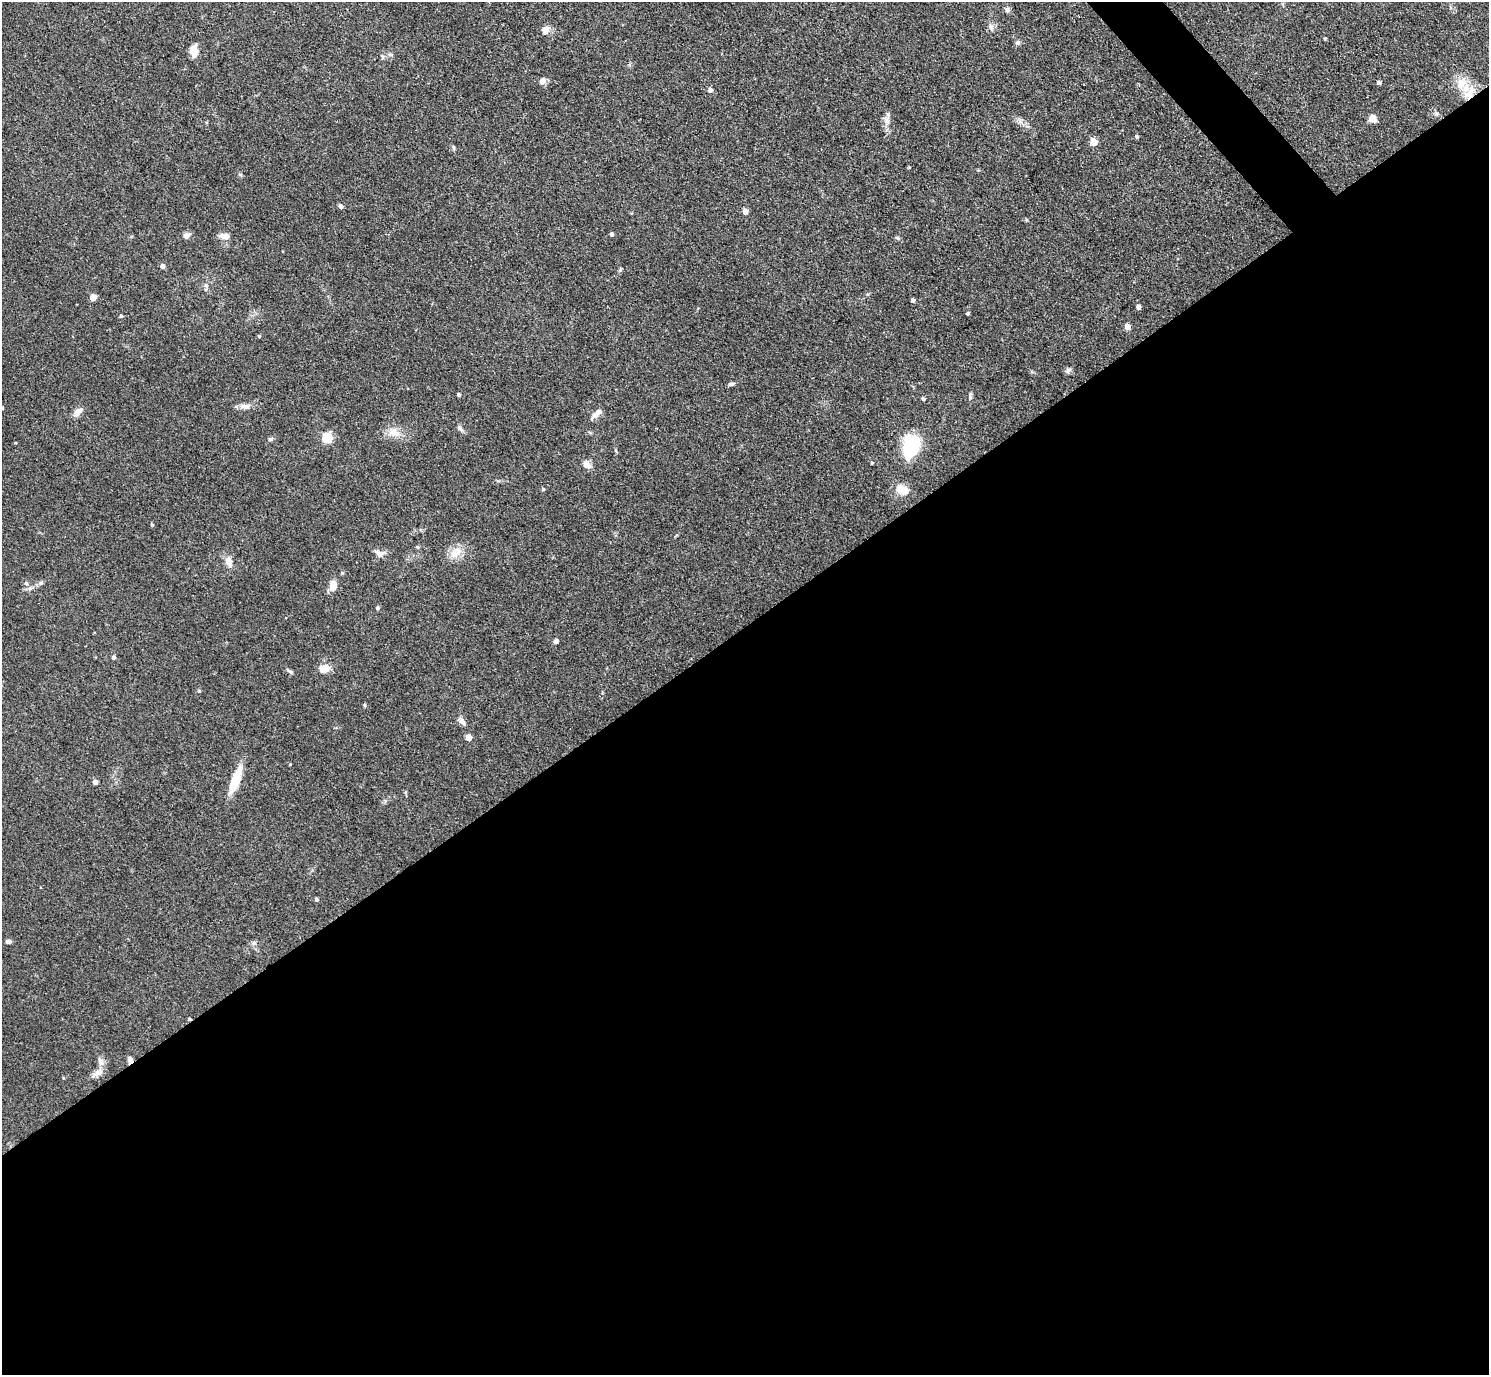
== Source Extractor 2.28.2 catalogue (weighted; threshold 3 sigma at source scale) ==
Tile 15 of 4 x 4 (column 3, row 4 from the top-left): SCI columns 2978-4464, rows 300-1672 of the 5954 x 5950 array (HDU 1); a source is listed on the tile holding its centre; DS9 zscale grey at full resolution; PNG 1491 x 1377 px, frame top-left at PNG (2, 2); no overlay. Shown black and unused: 55% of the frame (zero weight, under 3 of 4 exposures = <1% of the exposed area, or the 3 px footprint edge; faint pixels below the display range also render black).
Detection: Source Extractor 2.28.2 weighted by HDU 2 'WHT'; one run over the whole footprint, this tile lists its part. Background 0.0816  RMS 0.0057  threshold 0.0256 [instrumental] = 3 sigma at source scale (4.5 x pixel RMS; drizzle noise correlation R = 1.50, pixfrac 1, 0.05/0.05 arcsec/px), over >= 5 px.
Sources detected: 79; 1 cosmic-ray / hot-pixel residue — not listed; the other 78 listed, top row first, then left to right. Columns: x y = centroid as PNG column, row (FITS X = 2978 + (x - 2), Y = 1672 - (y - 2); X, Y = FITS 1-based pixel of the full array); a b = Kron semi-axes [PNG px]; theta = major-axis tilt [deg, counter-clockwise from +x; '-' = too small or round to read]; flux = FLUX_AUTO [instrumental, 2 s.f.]
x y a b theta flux
1007 10 6 6 - 1.5
991 27 10 6 -76 1.9
545 30 9 8 - 4.1
1325 39 4 4 - 0.56
1017 43 7 6 - 1.3
194 51 11 7 -84 7.7
543 81 9 8 - 2.4
1379 83 4 4 - 1.9
1461 84 21 12 66 8.4
710 90 5 4 - 2.9
1469 93 24 12 59 9.7
1436 113 7 4 0 1
1372 119 5 5 - 14
887 121 9 6 -78 2.4
1020 121 7 4 -71 1.4
1137 137 4 4 - 1.1
1093 142 5 5 - 13
454 147 7 3 -81 0.76
240 174 6 4 -2 0.71
341 206 6 5 - 1.6
745 212 5 4 - 5.2
1026 220 5 4 - 0.71
612 234 4 3 - 1.3
187 236 11 8 39 2.1
225 236 8 6 -13 5.6
898 238 7 5 -27 1
163 266 5 4 - 2.8
93 297 5 4 - 7.5
913 300 4 4 - 1.8
1138 307 4 4 - 2.5
968 313 4 3 - 0.9
121 316 4 4 - 1
1127 327 5 4 - 6
259 336 4 4 - 0.73
1068 370 8 7 - 1.6
731 384 9 5 13 1.2
459 394 4 4 - 1.2
970 396 11 4 87 1.2
923 399 4 4 - 1.1
245 406 15 7 0 3.2
78 412 14 7 41 3.8
597 414 18 6 43 4
460 428 10 6 -50 1.8
394 432 19 11 -14 6.7
327 438 5 5 - 36
270 439 8 5 27 1.1
911 446 16 11 78 55
615 450 6 4 -70 0.65
872 463 3 3 - 0.6
587 465 12 8 -31 3.6
543 489 5 4 - 0.8
902 490 17 12 -16 7.1
152 524 5 4 - 0.67
417 547 5 4 - 0.68
380 553 14 8 -19 3.2
455 553 20 12 34 7.2
229 561 12 7 -76 5.1
26 583 6 5 - 1.3
41 583 6 5 - 1.1
333 585 9 7 84 6.9
377 608 5 5 - 1
556 641 6 5 - 1.3
114 657 5 4 - 1.5
325 668 12 9 26 6.7
290 671 9 5 -32 1.2
199 691 4 4 - 0.87
365 705 6 3 -88 0.57
462 721 11 6 -59 2.6
469 737 5 4 - 7.6
290 764 3 2 - 0.38
236 780 34 9 69 14
95 782 4 4 - 2.8
317 900 5 4 - 1.1
9 942 6 4 0 1.6
254 943 7 5 30 1.2
130 1060 8 6 -81 2.1
100 1061 14 7 -67 2.9
98 1073 16 8 31 4.1
Overlapping masked pixels (flux is a lower limit): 2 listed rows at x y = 1469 93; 130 1060